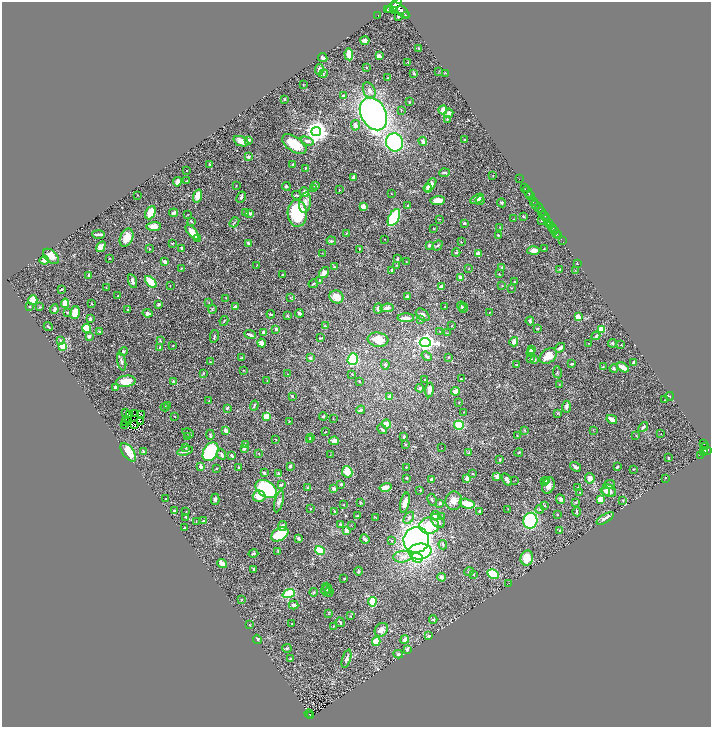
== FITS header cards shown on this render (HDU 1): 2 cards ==
NAXIS1  =                 1417
NAXIS2  =                 1449

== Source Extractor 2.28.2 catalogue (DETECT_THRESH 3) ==
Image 1417 x 1449 px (HDU 1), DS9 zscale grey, zoomed out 1/2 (1 PNG px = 2 x 2 image px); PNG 713 x 729 px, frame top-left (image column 1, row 1449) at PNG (2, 2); each listed source drawn as its Kron ellipse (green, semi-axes under 4 px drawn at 4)
Background 0.517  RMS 0.023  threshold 0.0675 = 3 sigma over >= 5 px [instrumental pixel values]
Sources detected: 488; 33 cannot appear on this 1/2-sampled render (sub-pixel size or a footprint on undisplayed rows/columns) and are neither listed nor drawn; the other 455 listed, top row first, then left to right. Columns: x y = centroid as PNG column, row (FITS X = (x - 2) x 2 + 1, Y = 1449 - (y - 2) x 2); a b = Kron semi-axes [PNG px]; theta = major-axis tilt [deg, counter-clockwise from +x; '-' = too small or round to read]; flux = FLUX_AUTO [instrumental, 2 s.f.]
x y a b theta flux
394 5 10 4 41 2300
388 9 3 2 - 340
395 10 2 2 - 120
400 10 11 5 -40 2600
378 15 2 1 - 9.9
406 15 2 1 - 83
399 16 3 2 - 7.8
365 40 4 3 - 27
418 48 3 2 - 2.4
349 54 6 3 -85 51
379 56 3 3 - 21
323 58 5 3 - 10
408 62 2 2 - 3.7
366 67 3 2 - 2.2
319 69 5 3 - 12
439 71 3 2 - 2
323 73 4 3 - 4.2
414 73 3 2 - 3.3
446 73 2 2 - 1.4
388 78 3 2 - 3.7
303 85 3 1 - 1.7
369 91 8 6 -65 19
343 96 4 3 - 5.9
285 99 3 2 - 2.7
409 102 2 2 - 2.9
401 110 2 2 - 1.8
443 110 4 3 - 47
449 113 5 4 - 16
373 114 17 12 -62 1500
447 119 3 2 - 3.2
355 125 5 4 - 15
316 132 5 4 - 3500
464 139 3 2 - 2.3
249 140 3 3 - 8.5
241 141 8 4 -23 36
307 141 7 4 -16 15
423 141 4 3 - 15
394 142 9 8 - 500
294 144 14 7 -34 120
248 157 2 2 - 34
210 164 3 2 - 3.4
293 164 3 3 - 4
305 168 2 2 - 3.6
187 171 2 1 - 2.1
445 173 5 2 - 7.2
493 175 3 2 - 1.4
353 177 2 2 - 26
519 179 2 1 - 15
187 181 2 2 - 3
177 182 4 3 - 31
315 185 4 3 - 7.1
430 185 8 4 51 49
236 186 2 2 - 2.1
286 186 4 3 - 8.4
428 188 4 3 - 10
525 188 3 2 - 110
314 189 4 3 - 3.7
339 190 2 2 - 2.5
304 192 5 3 - 12
528 192 6 2 -59 360
391 193 2 1 - 1.2
138 195 2 2 - 2.3
297 195 5 3 - 5
197 196 6 4 73 45
530 196 4 2 - 280
241 197 6 3 62 8.5
477 199 7 4 29 20
438 201 7 4 5 31
480 201 4 4 - 6.5
533 202 3 2 - 74
305 203 10 6 80 25
502 203 4 3 - 3.9
536 204 4 2 - 200
363 206 4 3 - 28
408 206 3 2 - 3.6
539 208 5 1 - 170
541 211 2 2 - 160
150 213 7 5 63 71
173 213 4 3 - 16
246 213 3 3 - 8.3
250 213 4 3 - 11
297 213 13 9 -86 250
188 214 2 2 - 1.7
523 216 4 3 - 3.9
544 216 5 2 - 360
394 218 9 5 62 280
439 219 3 2 - 1.8
514 219 2 2 - 1.7
546 219 2 2 - 380
542 220 3 3 - 2.7
191 221 4 2 - 2.9
234 222 5 2 - 3.4
548 222 4 2 - 290
464 223 4 3 - 6.7
551 225 2 2 - 240
154 226 7 3 2 30
552 227 2 1 - 170
500 228 3 2 - 1.8
434 229 3 2 - 1.9
554 230 3 2 - 140
192 232 9 3 -51 71
346 233 3 2 - 2.3
99 234 6 2 -2 15
557 234 3 2 - 140
499 235 3 2 - 4.2
559 235 4 1 - 23
127 238 9 6 65 59
198 238 2 2 - 11
385 239 2 1 - 1.6
562 240 4 1 - 25
331 241 5 3 - 5.2
461 242 2 1 - 1.4
172 243 4 2 - 3.1
248 243 4 3 - 5.8
429 245 3 2 - 17
437 245 6 3 42 5.8
101 247 6 4 60 19
182 248 3 3 - 18
149 249 3 2 - 1.9
359 249 2 2 - 1.6
544 249 3 2 - 2.1
534 251 6 3 2 32
322 253 2 1 - 1
456 253 4 2 - 4.2
478 253 3 3 - 16
51 256 9 5 -42 42
109 258 2 2 - 2.1
397 259 3 3 - 6.2
44 260 4 3 - 22
165 262 4 3 - 13
406 262 3 2 - 2.2
577 263 2 2 - 2.7
257 265 3 2 - 1.4
397 265 3 3 - 2.8
334 266 3 2 - 2
502 267 3 2 - 3.4
181 268 3 2 - 1.7
469 268 2 2 - 1.4
392 270 3 2 - 13
560 270 3 3 - 2.4
575 270 2 1 - 1.2
324 273 6 4 54 32
499 274 3 2 - 2
89 275 3 2 - 4.6
282 275 3 2 - 3
461 278 4 3 - 21
133 281 7 3 -73 17
319 281 3 2 - 3.7
151 282 7 3 -46 150
515 282 2 2 - 7.3
313 284 5 3 - 3.9
170 286 2 2 - 1.8
502 286 2 2 - 1.7
441 287 4 3 - 27
106 288 2 2 - 1.2
511 288 2 2 - 1.9
62 289 3 2 - 3.9
118 295 2 2 - 2.3
407 296 3 2 - 12
337 297 7 6 - 47
226 298 2 2 - 1.7
290 298 3 2 - 2.5
33 300 5 4 - 95
209 302 3 2 - 1.8
65 303 4 3 - 70
92 304 4 2 - 2.9
158 304 3 3 - 7
235 306 4 3 - 6.8
461 306 5 4 - 5.6
29 307 3 3 - 3.1
40 307 3 2 - 2.5
445 307 2 2 - 1.4
378 308 5 4 - 11
387 308 6 3 10 19
463 308 5 3 - 5.7
54 309 5 3 - 9
212 309 4 2 - 2.8
127 310 2 2 - 1.5
67 312 3 3 - 4.1
75 312 6 4 73 62
489 312 2 2 - 1.4
147 313 5 3 - 13
299 313 4 3 - 10
271 314 4 2 - 7.6
423 315 8 5 -38 15
287 316 2 2 - 3.3
578 317 2 2 - 74
406 318 8 3 0 25
90 319 4 3 - 11
421 320 4 3 - 3.9
224 321 5 2 - 4.2
530 321 4 3 - 9
452 325 3 2 - 2.4
325 326 4 3 - 4.4
48 327 5 2 - 4.6
86 328 4 4 - 97
276 329 3 3 - 9.7
537 329 3 3 - 3.9
601 329 3 3 - 100
440 331 4 2 - 2.9
100 332 4 3 - 6.3
263 332 4 3 - 8.6
447 333 3 2 - 2
250 335 6 2 -20 15
214 336 6 2 78 4.9
596 336 4 3 - 8.2
89 337 4 3 - 7.7
321 338 3 3 - 3.7
60 340 4 3 - 3.6
378 340 10 7 -7 63
160 341 3 3 - 3.5
425 342 5 4 - 1600
514 342 5 3 - 29
261 343 4 4 - 26
588 343 2 1 - 1.2
612 343 4 3 - 5.1
621 345 2 1 - 1.7
173 346 2 2 - 2.7
63 347 3 3 - 96
160 347 3 3 - 2.7
560 348 5 3 - 13
531 350 4 3 - 25
123 352 4 3 - 5.7
531 353 4 3 - 28
427 356 5 3 - 7.6
548 356 9 6 37 60
448 357 3 2 - 2.1
241 358 3 2 - 2.8
310 358 3 2 - 12
353 359 6 5 - 250
531 359 4 3 - 3.9
534 360 4 3 - 7.3
122 362 9 3 -76 11
210 362 3 2 - 2.2
633 363 3 2 - 5.4
572 364 3 2 - 8.8
385 365 5 3 - 6.9
517 365 2 2 - 4.6
603 367 3 3 - 3.3
623 367 6 3 -29 45
614 368 4 3 - 5.2
243 370 2 2 - 2
557 372 6 2 -80 4.2
203 373 3 2 - 2.5
287 374 2 2 - 1.6
352 374 2 2 - 4
425 379 2 2 - 3.3
461 379 3 2 - 2
126 381 10 5 9 57
173 381 4 3 - 5
267 381 3 2 - 2.2
359 381 3 3 - 3
560 384 3 2 - 1.7
116 387 3 3 - 15
420 388 4 3 - 5.7
429 390 7 4 84 23
455 391 4 3 - 25
292 396 3 2 - 6.3
670 396 4 2 - 2.8
390 397 3 3 - 27
665 400 2 1 - 1.3
209 401 2 2 - 1.9
459 403 2 1 - 1.2
167 405 4 3 - 4.1
254 405 5 2 - 4.1
165 407 4 2 - 3.8
566 407 6 4 86 13
227 408 4 3 - 4.3
361 410 4 3 - 6.9
464 412 3 2 - 1.7
126 413 2 1 - 0.18
558 413 4 3 - 3.4
135 414 2 1 - 2.6
141 414 2 1 - 3.5
129 415 2 2 - 3.7
175 416 3 2 - 1.7
266 416 3 3 - 140
323 416 4 3 - 4.4
333 418 2 1 - 1.3
612 419 5 3 - 19
128 420 2 1 - 1.9
289 421 3 2 - 1.4
126 422 2 1 - 4
140 422 2 1 - 1.2
125 424 2 1 - 670
386 424 4 3 - 40
135 425 3 2 - 1.8
459 425 5 4 - 85
643 427 6 3 48 8.8
382 429 5 2 - 6.7
525 430 3 2 - 3
593 430 2 2 - 1.5
226 431 4 2 - 20
326 432 2 2 - 1.8
188 433 6 2 -30 4
661 434 2 1 - 1.3
210 435 5 3 - 4.4
517 435 3 2 - 2.5
636 435 3 2 - 1.2
404 436 3 3 - 8
187 437 2 2 - 2
311 437 4 3 - 3.9
275 439 3 2 - 2.1
310 439 3 3 - 3
334 441 5 4 - 23
703 443 3 2 - 120
245 444 4 3 - 6.4
406 444 3 2 - 1.7
706 446 4 2 - 110
185 447 4 3 - 4.9
244 448 3 2 - 15
441 448 2 1 - 0.96
704 450 3 2 - 270
707 450 3 2 - 340
143 451 3 2 - 5
185 451 8 3 15 20
128 452 10 5 -54 120
210 452 10 7 59 400
469 452 4 3 - 3.9
703 452 3 3 - 340
258 453 2 2 - 2.7
519 453 4 2 - 3.1
222 454 6 3 -64 9.6
232 455 4 3 - 8.7
330 455 2 1 - 1.3
701 455 2 1 - 27
668 458 3 2 - 4.8
500 460 3 2 - 5
201 466 3 2 - 19
290 466 4 3 - 7.9
238 467 3 2 - 2.8
406 467 2 2 - 3.1
575 467 6 3 -34 13
617 467 3 2 - 5.8
216 468 2 2 - 2.4
634 469 3 2 - 2
347 472 6 5 - 64
264 473 3 2 - 9.1
279 474 3 3 - 12
473 474 3 2 - 2.8
497 477 3 3 - 21
407 478 3 2 - 5.3
467 478 3 3 - 22
590 478 5 5 - 25
666 478 2 2 - 1.3
431 479 3 2 - 10
507 480 7 3 -58 15
515 480 2 1 - 1.3
547 481 3 3 - 4.5
545 482 3 2 - 2.4
341 484 4 3 - 5.1
281 485 4 3 - 4.9
548 485 8 6 72 24
609 485 6 4 24 9.9
385 487 6 4 13 26
307 488 4 3 - 2.8
578 488 3 3 - 6.9
266 489 12 7 -30 500
334 489 3 2 - 17
420 490 3 2 - 2.9
605 491 5 4 - 9.2
609 491 7 6 - 26
580 492 3 2 - 2.8
259 496 6 5 - 57
166 499 2 2 - 1.9
215 499 6 3 -90 10
561 499 5 4 - 11
600 499 2 2 - 100
432 500 6 3 -63 6.6
623 500 3 3 - 3.1
279 501 11 4 75 14
454 501 9 8 - 28
360 502 3 2 - 2.9
575 502 3 3 - 3.4
405 503 10 4 77 31
440 503 2 2 - 15
467 504 8 4 -14 67
343 505 3 2 - 3
544 506 3 3 - 3.4
311 509 2 2 - 2.2
508 509 2 1 - 1.1
540 509 4 4 - 5
174 511 3 2 - 3.9
334 511 4 3 - 4.7
479 511 3 3 - 4.6
186 512 2 1 - 2.5
577 512 4 2 - 5.3
557 514 3 2 - 1.7
358 516 4 3 - 3.3
436 516 5 4 - 24
186 517 4 3 - 5.2
441 517 3 3 - 4.1
376 518 2 2 - 1.6
409 518 7 4 55 12
605 518 10 3 32 27
196 521 2 1 - 1.4
204 521 4 3 - 5.9
438 521 8 5 -46 17
530 521 8 7 - 360
340 524 3 2 - 3.8
351 525 2 2 - 1.6
282 526 5 3 - 18
429 526 10 8 1 180
184 528 2 2 - 4.3
560 530 3 3 - 4.3
346 531 3 3 - 26
280 534 9 6 29 140
298 538 3 3 - 12
365 539 5 3 - 10
416 540 13 12 - 1300
392 541 3 2 - 2.4
443 545 5 3 - 5.7
320 550 5 3 - 140
278 551 3 3 - 3.1
420 551 11 8 6 490
253 553 5 3 - 5.2
403 557 9 6 6 23
417 558 6 5 - 74
527 558 7 6 - 74
222 564 5 3 - 39
254 569 3 2 - 5.1
359 571 4 3 - 3.8
469 572 5 3 - 5.4
473 574 4 2 - 3.3
493 574 6 4 -29 180
441 577 4 3 - 17
344 578 2 2 - 4.9
509 583 2 1 - 0.99
327 588 6 3 -51 5.6
325 590 5 3 - 7.9
314 592 4 3 - 3.8
329 592 4 3 - 4.8
289 594 6 3 21 150
241 600 2 2 - 3.6
372 602 4 3 - 91
294 605 5 3 - 7.7
328 614 3 2 - 1.5
350 616 3 2 - 2.1
433 620 4 3 - 4.9
340 622 5 2 - 5.9
292 624 2 2 - 2.1
250 625 3 2 - 2.1
333 626 4 2 - 4.1
381 630 7 6 - 25
429 636 3 2 - 24
257 639 5 4 - 6.7
405 639 4 3 - 17
376 642 4 3 - 80
287 648 5 3 - 6.2
407 649 2 2 - 28
398 654 5 3 - 11
291 659 3 2 - 8.3
346 659 9 3 74 11
309 713 4 1 - 73
311 716 3 2 - 95
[33 sub-pixel or undisplayed-footprint detections neither listed nor drawn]